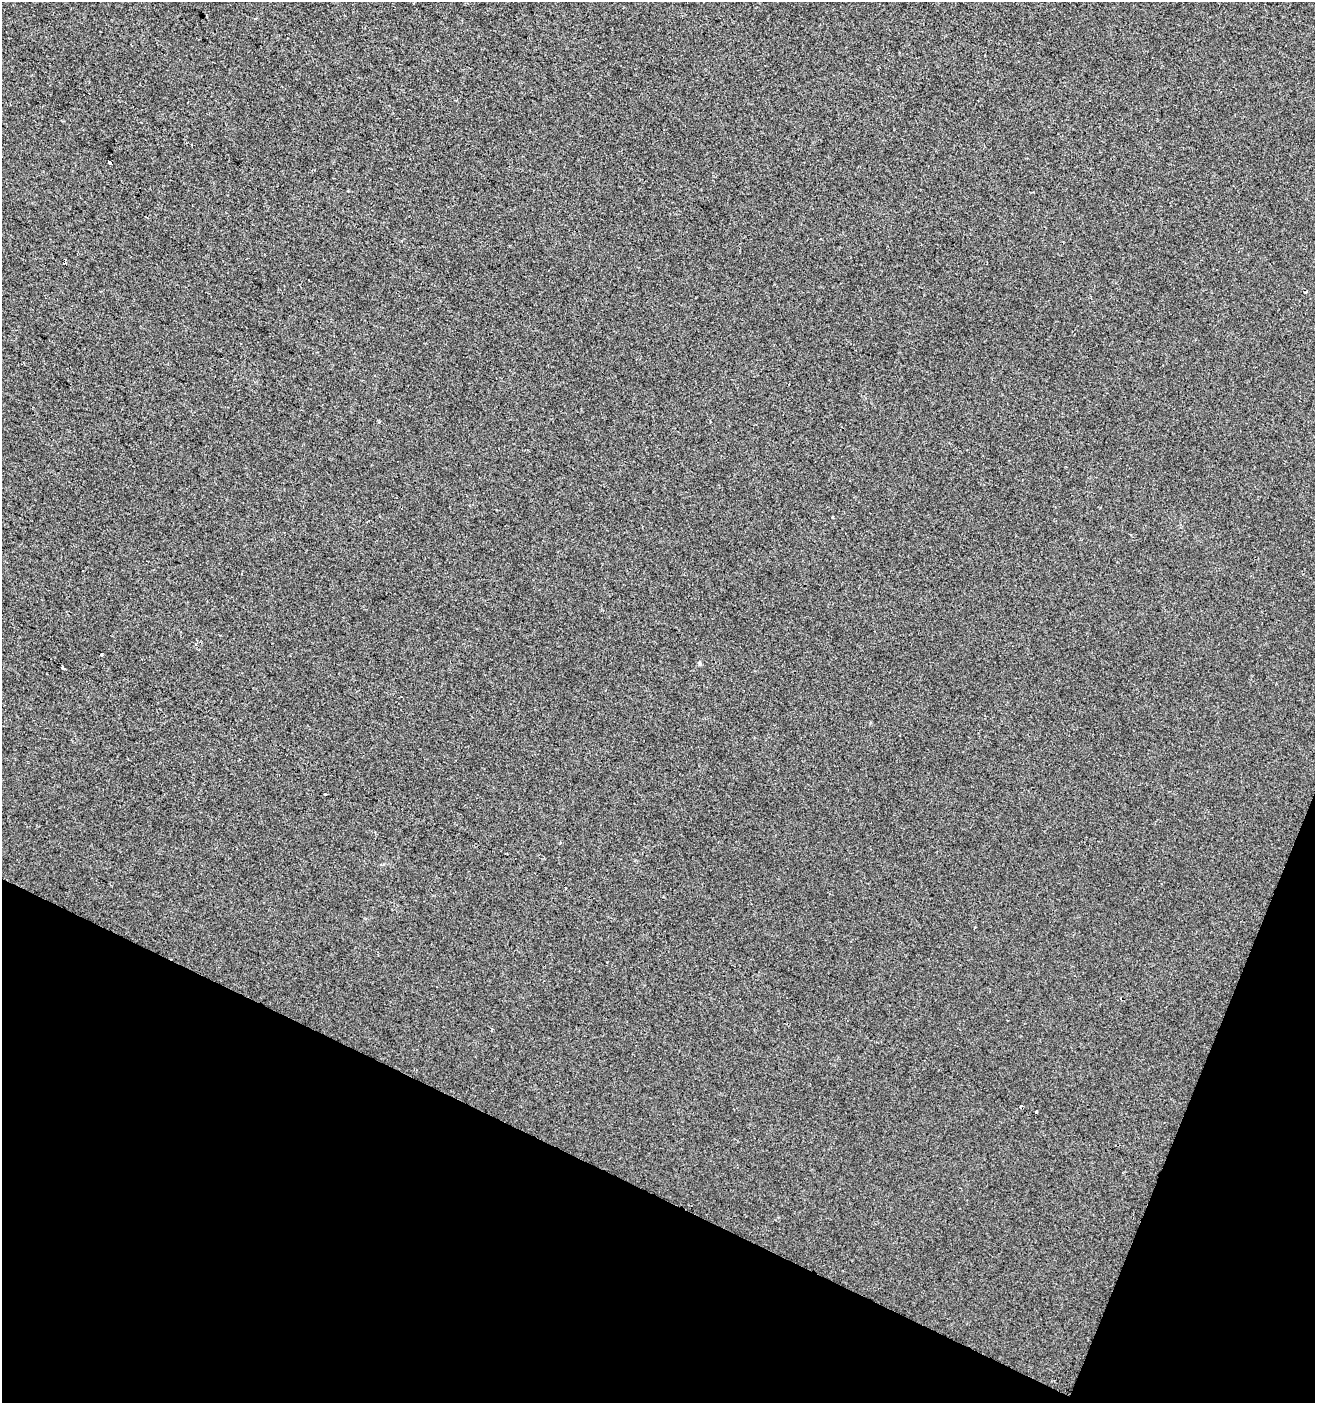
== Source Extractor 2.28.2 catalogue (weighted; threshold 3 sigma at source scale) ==
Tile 15 of 4 x 4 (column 3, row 4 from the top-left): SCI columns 2901-4213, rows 1-1401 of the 5735 x 5610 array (HDU 1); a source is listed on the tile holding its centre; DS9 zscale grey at full resolution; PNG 1317 x 1405 px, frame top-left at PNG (2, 2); no overlay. Shown black and unused: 20% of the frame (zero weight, under 2 of 3 exposures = <1% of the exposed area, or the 3 px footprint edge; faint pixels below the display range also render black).
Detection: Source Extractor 2.28.2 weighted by HDU 2 'WHT'; one run over the whole footprint, this tile lists its part. Background -2.92e-04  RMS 0.0055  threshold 0.025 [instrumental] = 3 sigma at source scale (4.5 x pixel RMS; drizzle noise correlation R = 1.50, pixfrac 1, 0.0396/0.0396 arcsec/px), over >= 5 px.
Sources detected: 8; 2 cosmic-ray / hot-pixel residue — not listed; the other 6 listed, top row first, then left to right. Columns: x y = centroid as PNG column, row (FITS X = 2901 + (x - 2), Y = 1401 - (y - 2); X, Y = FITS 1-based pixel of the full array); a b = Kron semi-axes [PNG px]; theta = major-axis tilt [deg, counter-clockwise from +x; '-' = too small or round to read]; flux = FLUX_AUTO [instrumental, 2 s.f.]
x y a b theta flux
110 163 5 3 - 1.6
832 517 3 2 - 0.49
101 655 3 3 - 1.8
699 663 5 4 - 0.82
62 668 4 2 - 0.85
1036 1112 3 3 - 3